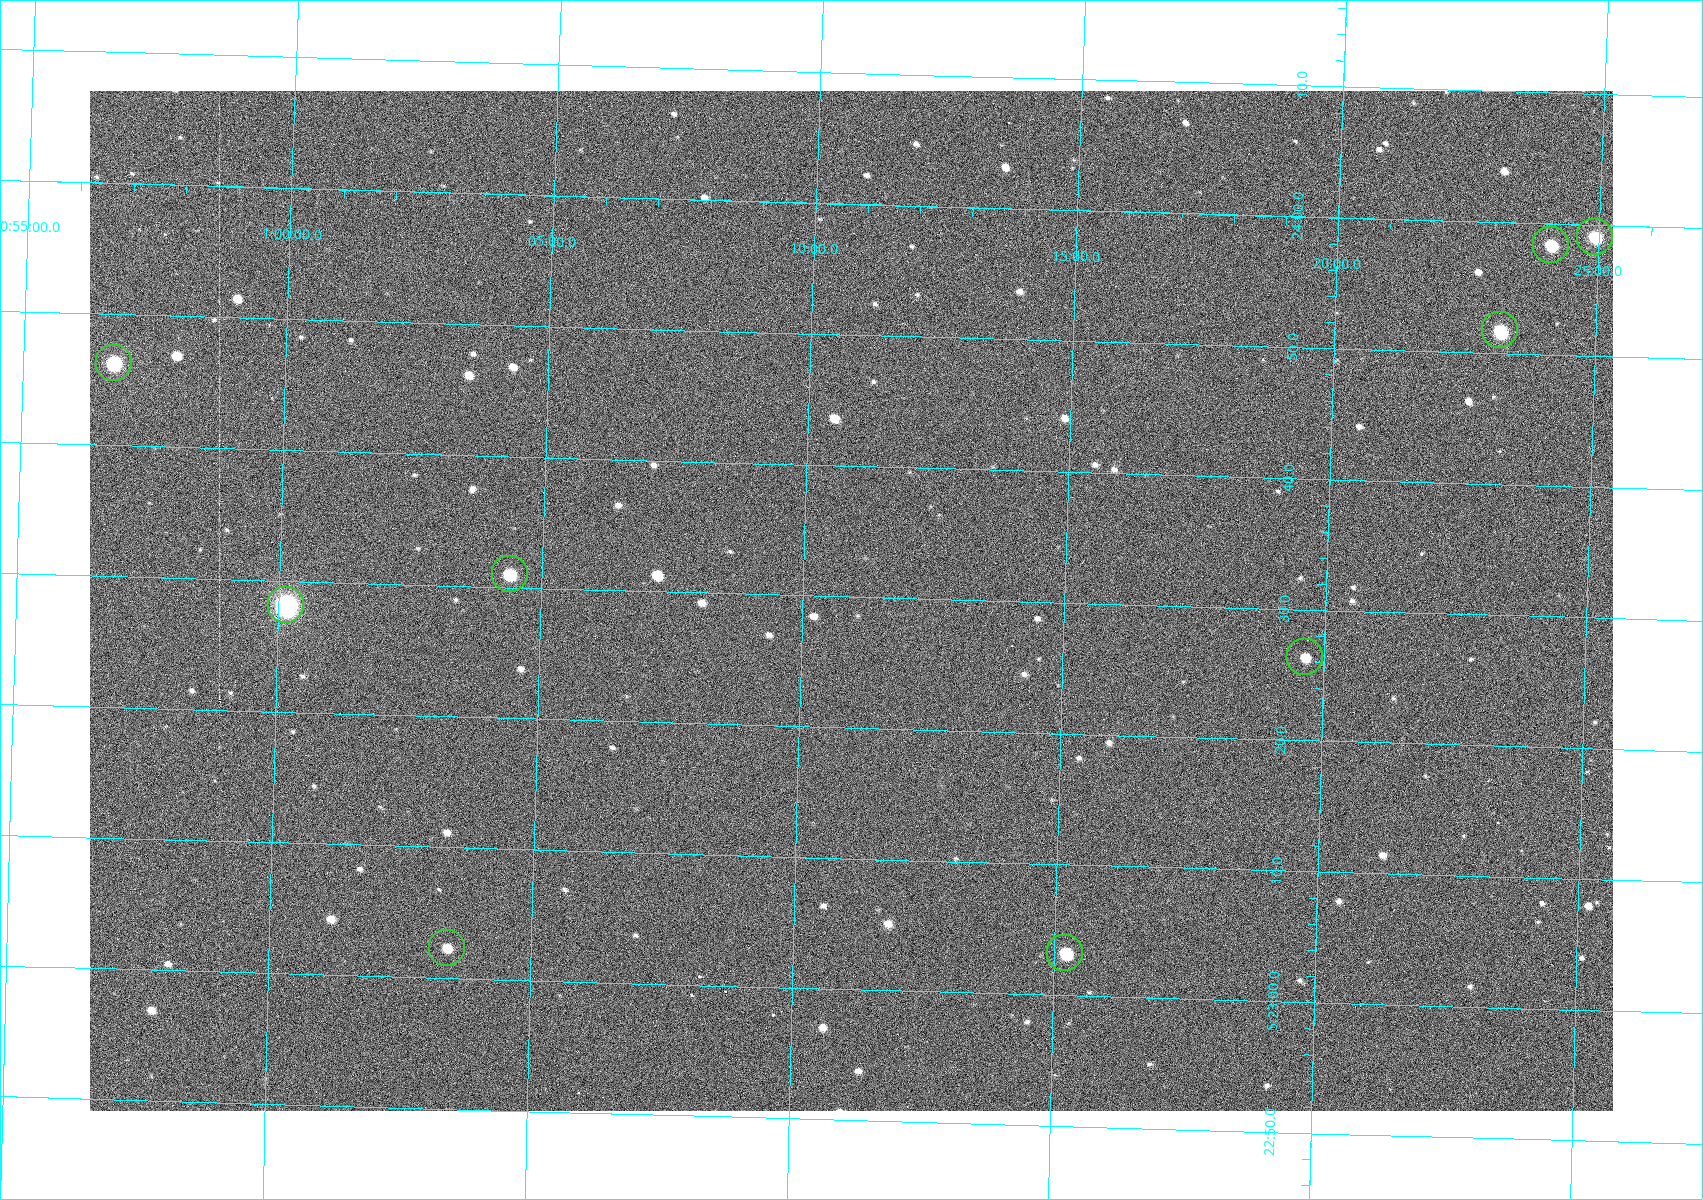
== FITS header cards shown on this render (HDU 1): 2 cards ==
NAXIS1  =                 1523
NAXIS2  =                 1020

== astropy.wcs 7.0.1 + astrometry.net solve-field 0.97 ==
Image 1523 x 1020 px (HDU 1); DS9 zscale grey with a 90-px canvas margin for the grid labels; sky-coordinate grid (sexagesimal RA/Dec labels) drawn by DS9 from the SOLVED WCS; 9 Tycho-2 reference stars matched to detected sources circled (green)
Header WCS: RA---TAN/DEC--TAN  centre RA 05:23:30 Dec -01:11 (80.87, -1.18 deg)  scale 1.15 arcsec/px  FOV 29.1' x 19.5'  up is +88 deg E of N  parity flipped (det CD > 0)
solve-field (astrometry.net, Tycho-2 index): VERIFIED the header's WCS against the Tycho-2 star catalogue (9 matches, 0 conflicts) and refined it, rather than solving blind
Solved WCS: RA---TAN-SIP/DEC--TAN-SIP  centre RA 05:23:30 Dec -01:11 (80.87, -1.18 deg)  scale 1.15 arcsec/px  FOV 29.1' x 19.5'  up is +88 deg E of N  parity flipped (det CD > 0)
The solver's refit moves the header's centre by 0.098 arcsec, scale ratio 1.001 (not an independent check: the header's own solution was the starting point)
Tycho-2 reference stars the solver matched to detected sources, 9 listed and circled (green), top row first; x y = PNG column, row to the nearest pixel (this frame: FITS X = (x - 90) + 1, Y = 1020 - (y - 91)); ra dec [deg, ICRS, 3 dp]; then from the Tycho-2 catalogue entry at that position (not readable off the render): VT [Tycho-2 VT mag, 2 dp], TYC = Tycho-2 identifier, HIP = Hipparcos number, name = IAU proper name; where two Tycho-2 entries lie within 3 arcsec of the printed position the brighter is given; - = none
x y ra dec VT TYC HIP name
1595 237 80.996 -1.415 9.95 4753-1018-1 - -
1551 245 80.993 -1.402 10.12 4753-1097-1 - -
1500 330 80.966 -1.386 10.33 4753-1182-1 - -
114 363 80.943 -0.946 8.91 4753-387-1 - -
510 574 80.879 -1.073 10.48 4753-1534-1 - -
286 605 80.867 -1.002 7.84 4753-1205-1 25199 -
1305 657 80.860 -1.327 11.24 4753-1591-1 - -
447 948 80.760 -1.057 11.82 4753-1463-1 - -
1065 953 80.764 -1.254 10.69 4753-1358-1 - -